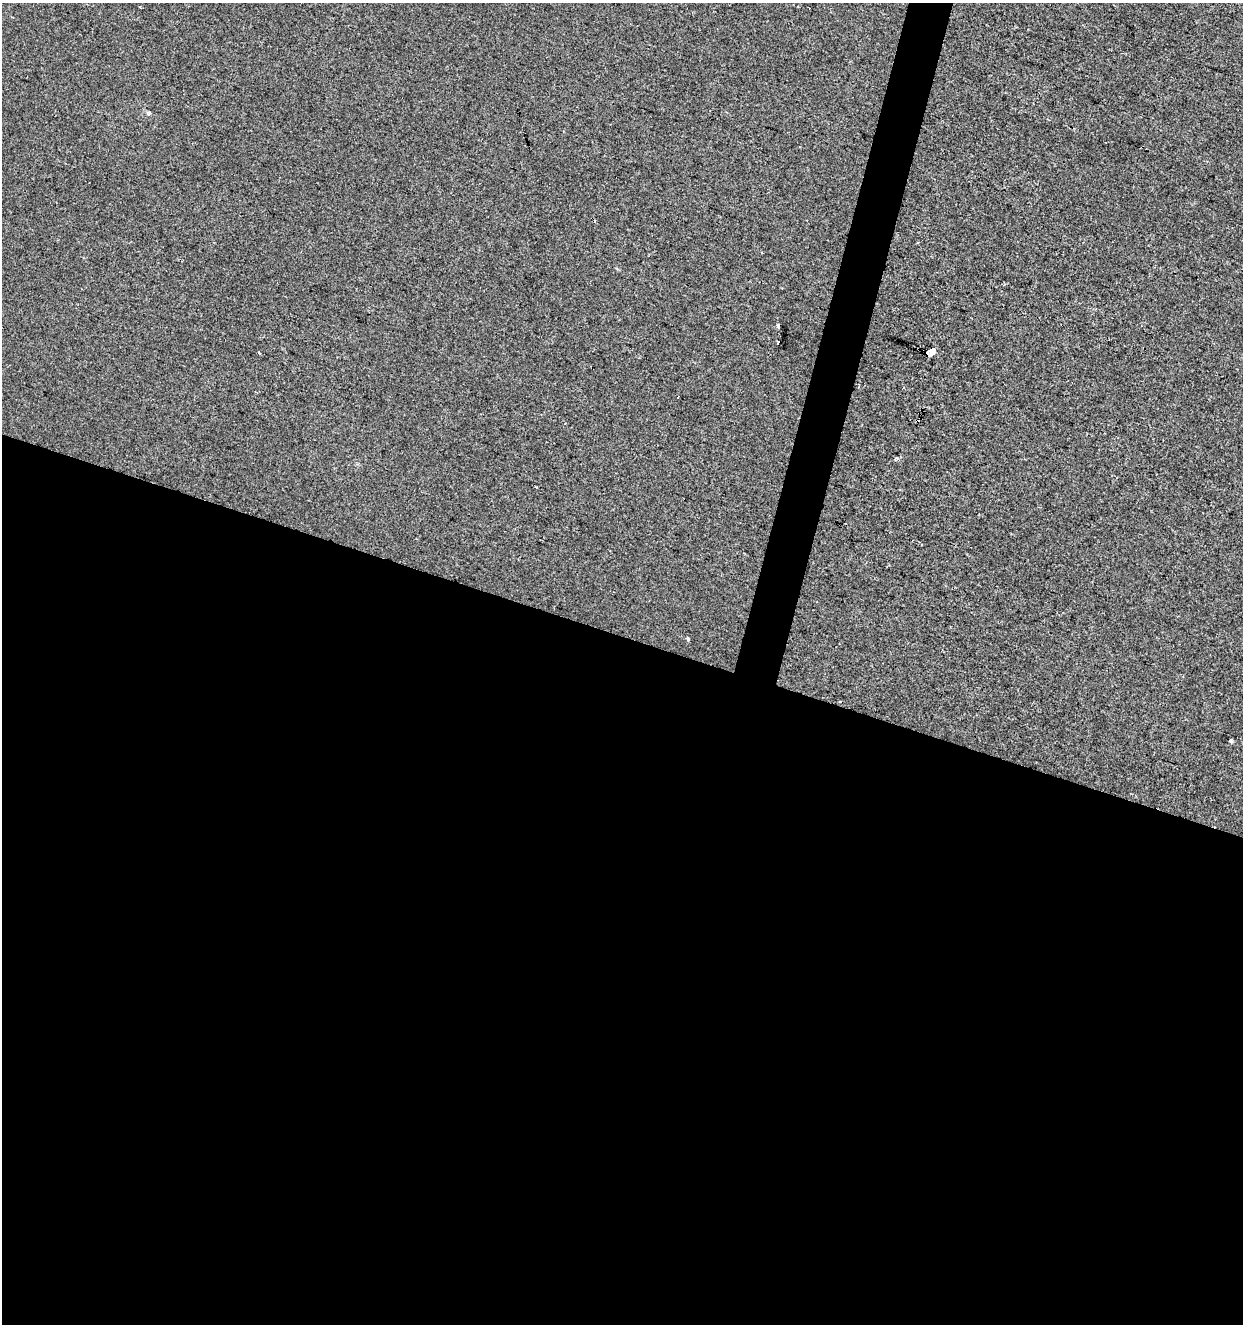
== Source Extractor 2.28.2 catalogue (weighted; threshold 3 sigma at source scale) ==
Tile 14 of 4 x 4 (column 2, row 4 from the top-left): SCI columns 1458-2698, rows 8-1329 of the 5459 x 5293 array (HDU 1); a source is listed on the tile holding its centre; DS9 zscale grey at full resolution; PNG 1245 x 1326 px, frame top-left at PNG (2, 3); no overlay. Shown black and unused: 54% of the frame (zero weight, under 2 of 3 exposures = <1% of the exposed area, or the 3 px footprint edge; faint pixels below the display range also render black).
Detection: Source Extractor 2.28.2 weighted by HDU 2 'WHT'; one run over the whole footprint, this tile lists its part. Background -7.68e-04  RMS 0.0042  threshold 0.0188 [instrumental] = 3 sigma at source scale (4.5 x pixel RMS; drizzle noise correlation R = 1.50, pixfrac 1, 0.0396/0.0396 arcsec/px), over >= 5 px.
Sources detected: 12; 4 cosmic-ray / hot-pixel residue — not listed; the other 8 listed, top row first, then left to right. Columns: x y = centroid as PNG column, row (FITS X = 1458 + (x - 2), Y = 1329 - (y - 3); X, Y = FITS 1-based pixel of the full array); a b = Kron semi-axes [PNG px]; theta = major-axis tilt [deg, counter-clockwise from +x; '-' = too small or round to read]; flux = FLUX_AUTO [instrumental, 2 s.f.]
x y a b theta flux
12 17 3 2 - 0.31
148 113 6 4 -46 0.58
778 326 5 3 - 2.6
778 342 4 2 - 0.78
931 352 5 3 - 210
688 639 4 3 - 1.7
839 701 3 3 - 1.3
1231 741 3 3 - 1.9
Overlapping masked pixels (flux is a lower limit): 1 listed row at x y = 931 352